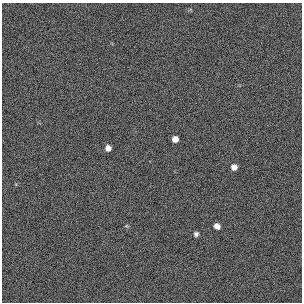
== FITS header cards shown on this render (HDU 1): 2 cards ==
NAXIS1  =                  300 / length of original image axis
NAXIS2  =                  300 / length of original image axis

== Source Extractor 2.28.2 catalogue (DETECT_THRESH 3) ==
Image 300 x 300 px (HDU 1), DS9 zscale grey, 1 PNG px = 1 image px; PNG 304 x 304 px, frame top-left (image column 1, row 300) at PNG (2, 3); no overlay
Background 385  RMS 66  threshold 199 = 3 sigma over >= 5 px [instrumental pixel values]
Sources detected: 6; all 6 listed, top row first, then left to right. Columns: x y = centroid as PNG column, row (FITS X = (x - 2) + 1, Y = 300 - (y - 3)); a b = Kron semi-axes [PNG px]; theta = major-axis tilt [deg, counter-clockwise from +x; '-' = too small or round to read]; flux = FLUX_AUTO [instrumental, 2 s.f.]
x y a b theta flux
175 139 5 5 - 31000
108 148 5 5 - 25000
234 167 6 5 - 26000
126 226 5 3 - 4600
217 226 6 5 - 26000
196 234 5 5 - 11000